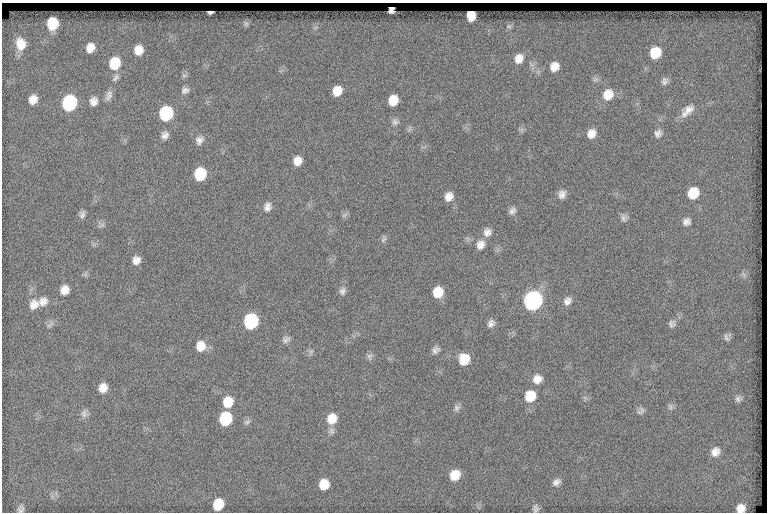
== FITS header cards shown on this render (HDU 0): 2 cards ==
NAXIS1  =                  765
NAXIS2  =                  510

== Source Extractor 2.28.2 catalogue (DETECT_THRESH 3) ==
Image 765 x 510 px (HDU 0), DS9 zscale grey, 1 PNG px = 1 image px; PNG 769 x 514 px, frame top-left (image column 1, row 510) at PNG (2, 3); no overlay
Background 136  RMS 6.9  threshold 20.7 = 3 sigma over >= 5 px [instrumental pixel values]
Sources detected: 87; all 87 listed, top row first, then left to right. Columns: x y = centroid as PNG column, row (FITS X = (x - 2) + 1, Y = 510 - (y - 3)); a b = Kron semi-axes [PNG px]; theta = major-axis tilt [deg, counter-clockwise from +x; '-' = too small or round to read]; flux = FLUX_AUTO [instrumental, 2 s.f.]
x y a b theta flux
391 10 5 5 - 1500
210 12 5 3 - 880
471 16 9 7 -89 4200
53 24 10 9 - 14000
246 24 8 6 -75 920
509 26 8 6 -2 1100
21 44 15 12 -78 7800
90 48 10 8 64 4600
139 50 10 9 - 5300
655 53 10 9 - 14000
519 58 13 10 67 4600
115 63 12 10 72 13000
554 66 11 10 - 4500
184 76 7 4 -1 830
116 78 13 6 51 1800
664 81 11 8 77 2000
185 90 10 8 20 2000
337 91 9 8 - 6200
109 95 14 8 69 2400
608 95 13 11 60 7800
33 99 10 9 - 4200
393 100 9 8 - 8000
93 101 11 10 - 3000
69 103 11 9 71 56000
687 111 21 9 43 5200
166 113 10 9 - 39000
395 122 9 8 - 1800
658 133 10 9 - 2200
591 134 10 8 59 4200
165 135 10 8 47 2400
199 140 11 9 62 2700
297 161 9 8 - 4400
200 174 10 9 - 20000
693 193 10 9 - 12000
562 194 11 9 69 2700
449 197 10 8 61 3900
267 207 11 9 76 2700
512 211 10 8 39 1900
82 214 9 7 77 1700
344 215 10 4 34 900
624 218 10 8 -79 1700
687 222 10 9 - 2500
101 225 12 3 25 990
487 232 11 10 - 2900
383 239 10 5 49 1200
480 245 13 11 65 3800
136 260 9 8 - 3200
85 274 7 4 -72 830
744 275 7 4 -72 1000
65 290 11 10 - 4300
342 291 10 8 81 2000
438 292 9 8 - 8800
43 301 13 11 42 3900
533 301 11 10 - 180000
567 301 11 9 53 2800
34 304 14 12 45 4800
251 321 10 9 - 53000
491 323 9 8 - 2100
672 324 10 9 - 1800
50 325 12 5 36 1400
726 337 11 6 -72 1300
286 340 11 7 32 1700
200 346 12 11 - 6100
436 350 9 7 43 1900
311 352 6 6 - 1100
369 356 10 8 89 1500
464 359 10 9 - 10000
537 379 12 11 - 4300
103 388 11 10 - 4300
530 396 11 10 - 11000
738 399 9 8 - 1700
228 402 11 10 - 8500
670 406 9 6 -61 1200
457 408 9 8 - 1600
641 411 11 8 54 1700
84 413 12 10 84 2200
225 419 10 9 - 25000
332 419 13 12 - 7700
247 422 9 6 21 1400
715 452 12 10 54 3900
455 475 10 8 52 7800
556 482 11 8 33 2200
324 484 9 9 - 7700
218 504 10 8 65 10000
536 508 9 7 88 1500
740 508 8 7 - 4300
21 509 10 7 74 1500
At the frame edge (FLAGS 8, measured only in part): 2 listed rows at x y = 740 508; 21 509